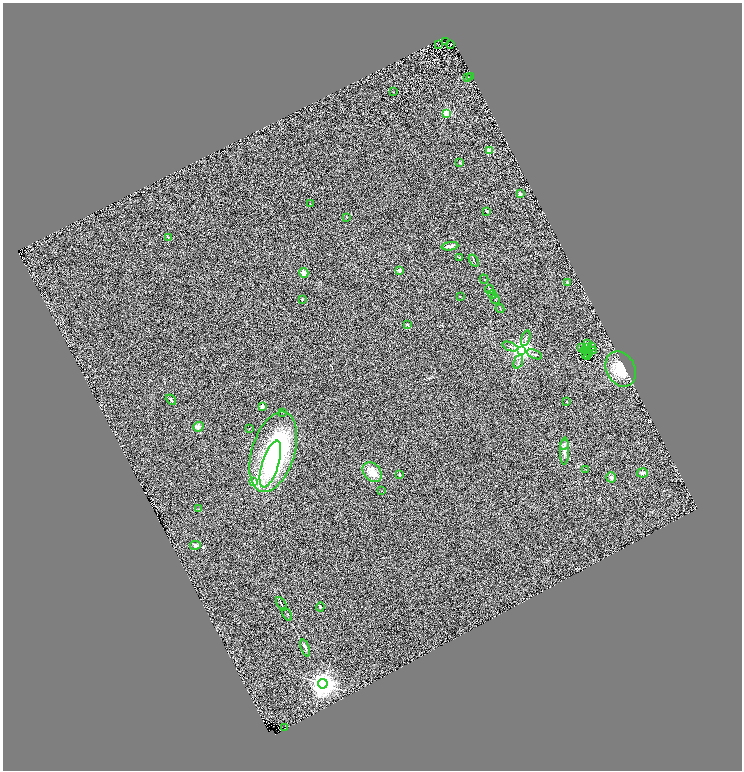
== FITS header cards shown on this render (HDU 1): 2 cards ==
NAXIS1  =                 1479
NAXIS2  =                 1536

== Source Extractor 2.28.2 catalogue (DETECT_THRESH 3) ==
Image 1479 x 1536 px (HDU 1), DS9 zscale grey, zoomed out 1/2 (1 PNG px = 2 x 2 image px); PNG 744 x 772 px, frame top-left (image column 2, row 1535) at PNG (3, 3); each listed source drawn as its Kron ellipse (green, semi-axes under 4 px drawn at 4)
Background 0.329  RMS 0.32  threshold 0.958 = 3 sigma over >= 5 px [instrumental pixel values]
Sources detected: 100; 32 cannot appear on this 1/2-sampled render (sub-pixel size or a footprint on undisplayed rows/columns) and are neither listed nor drawn; the other 68 listed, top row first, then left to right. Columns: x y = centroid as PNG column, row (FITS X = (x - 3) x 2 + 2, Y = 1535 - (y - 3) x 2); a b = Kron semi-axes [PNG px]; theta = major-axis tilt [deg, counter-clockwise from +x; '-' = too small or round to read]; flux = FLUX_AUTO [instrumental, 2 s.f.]
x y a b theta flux
446 42 3 1 - 18
451 44 2 1 - 21
438 45 2 1 - 16
468 77 2 1 - 35
470 77 2 1 - 42
393 92 2 2 - 28
447 113 3 3 - 4600
489 150 2 2 - 1600
460 163 3 2 - 78
520 194 4 3 - 110
310 204 2 1 - 30
487 211 3 3 - 47
346 217 2 2 - 24
169 237 3 2 - 30
450 246 8 4 7 140
460 257 2 2 - 330
474 260 6 2 -56 45
399 270 2 2 - 680
304 273 5 4 - 370
484 279 4 2 - 30
567 282 4 2 - 35
489 289 4 2 - 39
492 294 4 1 - 35
460 297 2 2 - 26
303 299 2 2 - 170
495 299 5 2 - 56
500 309 4 2 - 40
408 325 3 3 - 59
526 338 8 2 72 83
588 343 3 2 - 62
591 346 3 2 - 26
510 347 8 3 -19 100
586 347 2 1 - 22
582 348 2 1 - 16
522 350 4 3 - 48000
584 350 4 2 - 29
593 351 4 1 - 44
534 354 8 2 -23 81
585 354 4 2 - 3.6
589 354 2 1 - 15
587 356 3 1 - 2.3
518 361 7 2 68 74
621 369 18 14 -62 1700
171 400 6 3 -42 78
567 401 2 2 - 77
262 407 2 2 - 600
283 412 2 2 - 38
198 427 5 4 - 240
250 428 3 2 - 28
564 445 5 4 - 120
564 451 13 4 89 330
273 452 41 21 73 11000
270 464 24 8 72 2000
586 469 2 1 - 16
372 472 11 8 -48 680
642 473 5 4 - 170
399 474 2 2 - 140
611 477 5 4 - 120
253 482 3 2 - 770
381 491 2 2 - 41
199 509 2 1 - 29
195 545 5 4 - 170
281 604 7 2 -59 77
320 607 4 2 - 37
287 614 7 2 -64 57
305 648 9 3 -70 110
323 684 4 4 - 76000
285 728 2 1 - 240
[32 sub-pixel or undisplayed-footprint detections neither listed nor drawn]